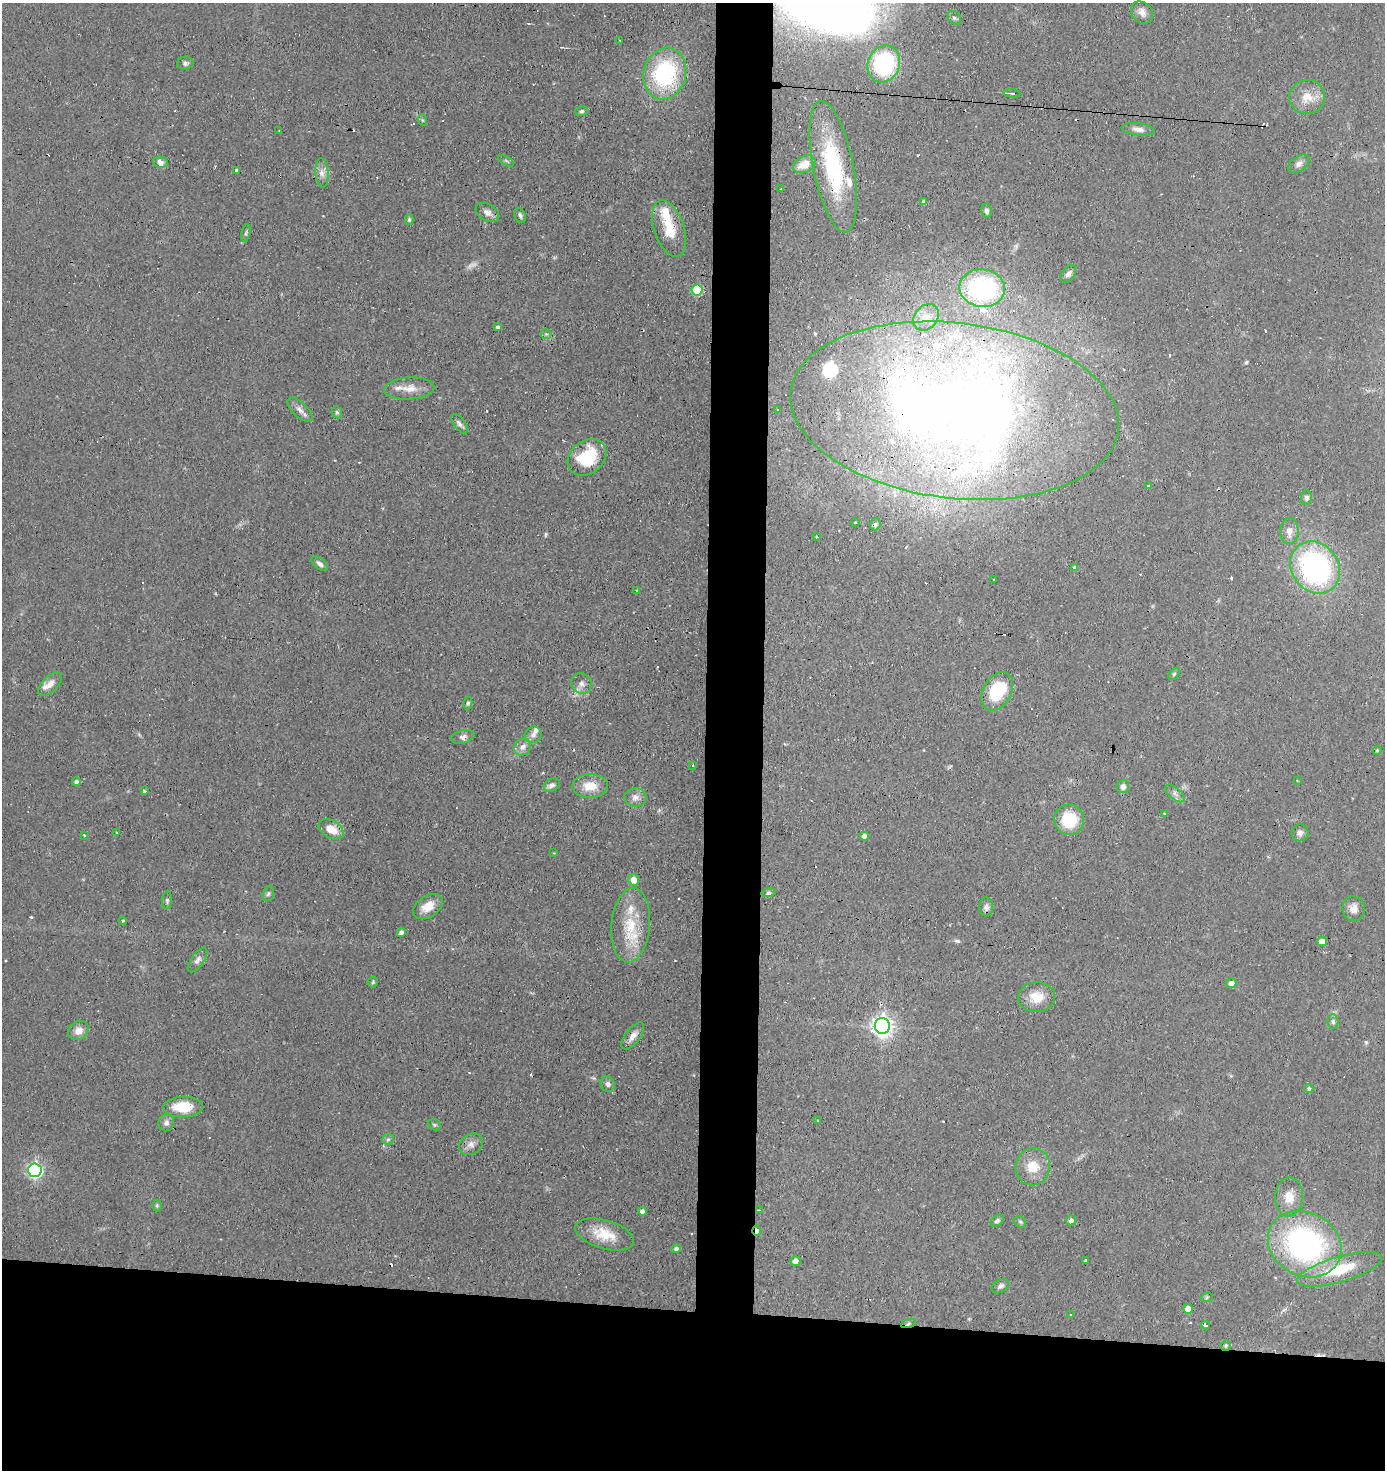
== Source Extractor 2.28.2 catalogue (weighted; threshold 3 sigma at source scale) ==
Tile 8 of 3 x 3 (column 2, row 3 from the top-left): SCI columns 1483-2865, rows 1-1468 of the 4429 x 4403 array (HDU 1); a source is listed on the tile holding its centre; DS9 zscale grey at full resolution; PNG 1387 x 1472 px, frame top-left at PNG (2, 3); each listed source drawn as its Kron ellipse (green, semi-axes under 4 px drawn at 4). Shown black and unused: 15% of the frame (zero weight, under 3 of 4 exposures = <1% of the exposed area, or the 3 px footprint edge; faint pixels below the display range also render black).
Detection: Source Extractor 2.28.2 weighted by HDU 2 'WHT'; one run over the whole footprint, this tile lists its part. Background 0.11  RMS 0.0053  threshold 0.024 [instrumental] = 3 sigma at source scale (4.5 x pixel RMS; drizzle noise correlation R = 1.50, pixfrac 1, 0.05/0.05 arcsec/px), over >= 5 px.
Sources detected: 159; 2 too faint to see at this stretch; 20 cosmic-ray / hot-pixel residue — neither listed nor drawn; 10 inside a brighter listed object's ellipse — not listed separately; the other 127 listed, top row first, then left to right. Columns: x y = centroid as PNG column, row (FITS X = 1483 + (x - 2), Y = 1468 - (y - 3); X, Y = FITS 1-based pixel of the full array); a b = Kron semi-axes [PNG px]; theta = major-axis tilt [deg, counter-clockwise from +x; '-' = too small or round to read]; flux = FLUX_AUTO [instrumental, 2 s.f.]
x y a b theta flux
1142 13 12 10 -45 3.5
954 18 8 6 -44 1.2
620 40 3 2 - 0.49
185 63 8 6 10 1.7
884 64 19 15 67 59
665 74 26 21 75 59
1012 93 8 3 -4 1
1307 97 18 17 - 9.4
582 111 6 5 - 0.95
422 120 6 4 -71 0.7
1138 129 16 6 -6 3.1
279 131 4 2 - 0.42
506 161 9 3 -29 0.86
160 162 7 5 -11 2.5
804 164 12 8 27 8.3
1299 164 12 7 36 2.6
833 167 67 20 -79 59
236 170 4 3 - 1.5
322 173 14 6 -85 3.4
781 189 3 2 - 0.65
924 202 4 4 - 1.8
987 211 7 5 -79 1.6
487 212 13 8 -31 3.1
520 215 8 5 -67 1.4
409 219 5 4 - 0.99
669 228 29 15 -71 15
246 233 9 4 77 1.1
1068 274 10 6 54 1.8
982 288 23 19 -7 71
697 290 5 5 - 36
926 317 14 11 49 5.4
498 327 4 4 - 1.2
546 334 5 5 - 1.1
409 388 25 11 3 7
777 409 3 2 - 0.4
300 410 15 7 -43 3.2
954 411 165 87 -7 620
337 412 6 5 - 1
460 424 11 5 -52 1.8
587 457 21 16 38 27
1148 485 3 3 - 0.71
1306 498 7 5 81 1.6
855 523 4 3 - 0.55
875 524 6 5 - 1.6
1289 531 13 9 89 4.6
817 537 4 2 - 0.41
320 564 9 5 -39 1.9
1315 567 27 23 -53 120
1075 568 4 4 - 1.6
993 579 3 2 - 0.39
636 591 3 3 - 0.87
1174 674 7 4 46 0.85
50 684 15 7 44 4
581 684 11 10 - 3.2
997 691 21 14 60 27
468 703 6 4 80 1
533 735 9 8 - 2.3
463 737 12 6 15 2.1
522 747 9 8 - 3.1
1377 750 4 4 - 0.67
693 766 3 3 - 0.63
1297 780 3 2 - 0.42
76 782 4 4 - 1.8
552 785 8 6 27 2.3
590 786 17 12 1 10
1123 787 6 6 - 3.1
144 791 3 3 - 3.9
1175 793 11 5 -42 2.1
635 797 11 9 2 3.5
1165 813 4 3 - 1.8
1069 820 15 14 - 20
331 829 13 8 -31 8.3
117 833 2 2 - 0.56
1300 833 8 8 - 2.3
84 835 3 2 - 1.1
864 836 4 4 - 2.8
554 853 3 3 - 0.44
634 880 5 5 - 5.8
768 893 7 4 13 1.2
268 894 8 5 72 1.2
167 900 9 5 87 1.2
428 906 16 10 34 7.3
986 907 9 7 -89 2.2
1354 909 12 11 - 4.4
123 921 4 3 - 0.63
631 925 37 19 85 23
401 932 4 4 - 2.1
1322 941 5 4 - 5.7
198 960 14 6 55 2.5
373 982 5 5 - 0.79
1231 983 5 5 - 2.6
1037 997 18 15 5 10
1333 1022 7 5 -88 1.3
882 1026 8 7 - 330
78 1030 11 9 35 4.7
633 1036 16 7 52 4
608 1084 8 7 - 1.9
1309 1088 4 4 - 1
183 1107 20 10 2 15
817 1120 3 3 - 0.52
166 1123 8 7 - 2.3
434 1125 6 5 - 0.89
388 1139 6 5 - 1.2
471 1144 13 10 31 3.7
1033 1167 19 17 80 11
35 1170 7 7 - 130
1289 1197 19 14 87 8.4
157 1205 6 5 - 0.8
759 1210 4 3 - 0.53
642 1211 4 4 - 2.5
1071 1220 5 4 - 2.3
997 1221 7 5 33 1.3
1020 1222 6 5 - 0.97
757 1231 5 4 - 2.9
605 1235 30 14 -16 14
1305 1244 38 31 -28 130
676 1249 5 4 - 2
1086 1260 3 3 - 3.2
795 1261 5 5 - 4.2
1339 1269 44 12 16 23
1000 1286 9 6 32 1.7
1207 1297 6 4 19 0.66
1188 1309 5 5 - 5.2
1071 1315 3 2 - 0.82
908 1323 7 4 19 0.92
1205 1325 4 3 - 1.5
1226 1345 5 4 - 0.84
Overlapping masked pixels (flux is a lower limit): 4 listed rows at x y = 833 167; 954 411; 757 1231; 908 1323